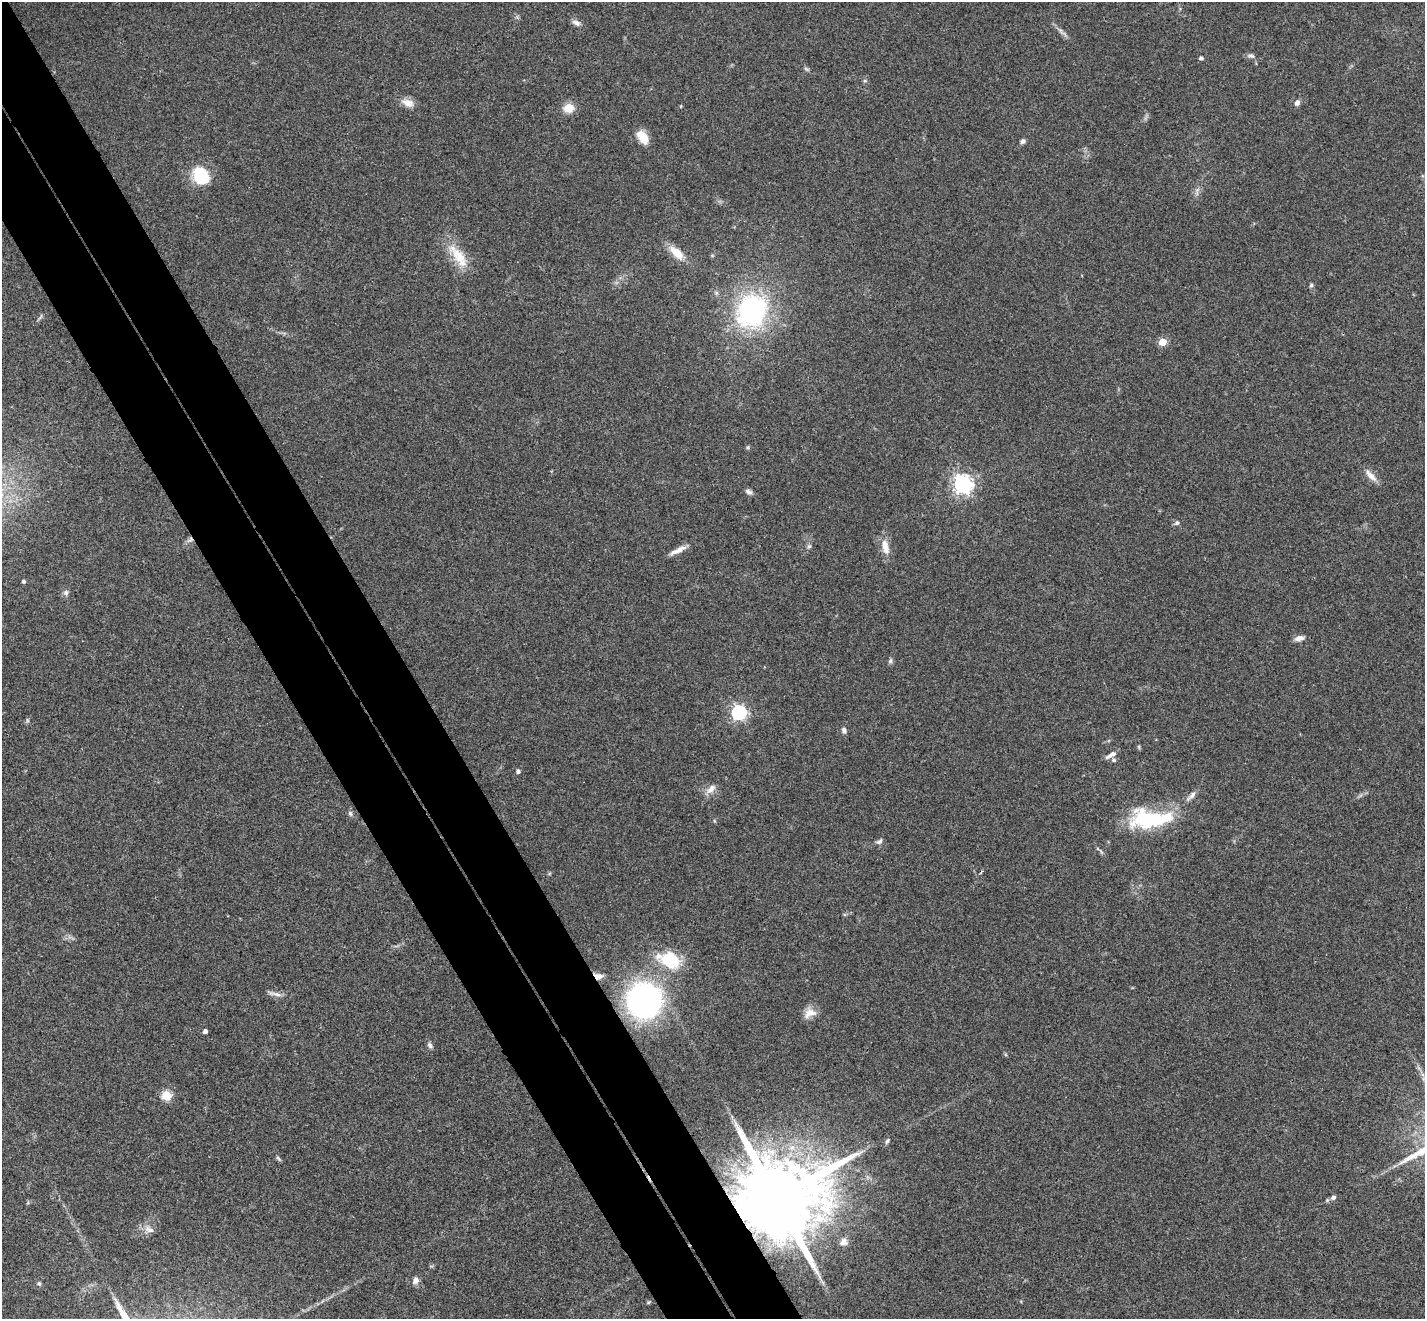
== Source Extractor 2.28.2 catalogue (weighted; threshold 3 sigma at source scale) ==
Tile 11 of 4 x 4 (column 3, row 3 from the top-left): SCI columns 2904-4326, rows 1636-2952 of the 5803 x 5771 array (HDU 1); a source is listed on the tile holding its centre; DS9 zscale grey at full resolution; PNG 1427 x 1321 px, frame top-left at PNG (2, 2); no overlay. Shown black and unused: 9% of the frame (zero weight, under 3 of 4 exposures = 6% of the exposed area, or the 3 px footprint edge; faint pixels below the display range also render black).
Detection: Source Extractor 2.28.2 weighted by HDU 2 'WHT'; one run over the whole footprint, this tile lists its part. Background 0.0573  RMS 0.0052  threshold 0.0232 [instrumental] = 3 sigma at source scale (4.5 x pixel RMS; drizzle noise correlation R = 1.50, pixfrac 1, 0.05/0.05 arcsec/px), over >= 5 px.
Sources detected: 62; all 62 listed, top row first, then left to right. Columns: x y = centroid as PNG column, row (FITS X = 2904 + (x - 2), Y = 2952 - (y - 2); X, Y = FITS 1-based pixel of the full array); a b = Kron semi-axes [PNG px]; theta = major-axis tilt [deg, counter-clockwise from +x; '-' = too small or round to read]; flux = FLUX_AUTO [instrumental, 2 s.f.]
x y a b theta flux
517 17 6 5 - 0.93
576 23 12 7 -27 2.3
1062 32 21 4 -40 2.4
1251 56 11 6 -12 1.6
1201 58 4 4 - 1.4
806 69 9 4 -27 0.96
865 81 6 5 - 0.86
408 103 18 10 -22 4.8
1297 103 7 6 - 2
681 106 5 3 - 0.4
568 108 13 10 15 6.7
643 137 16 9 -59 8.2
1023 141 6 5 - 1.6
201 176 16 13 -63 30
1197 192 13 5 77 2.2
677 253 21 9 -42 8.6
458 256 40 14 -54 15
1311 285 6 5 - 0.95
752 311 36 30 63 87
40 317 10 3 58 1
1162 342 5 5 - 16
748 447 5 5 - 0.91
1371 475 20 7 -46 4.4
962 484 7 7 - 260
748 492 10 6 -26 1.7
1177 523 7 6 - 1.4
190 540 10 6 36 2.1
809 546 6 6 - 1.1
885 547 23 9 -76 6.2
678 550 23 6 26 4.1
24 581 4 4 - 1
66 593 8 7 - 1.6
1299 638 12 6 12 2.9
890 661 8 5 72 1.1
739 713 6 6 - 130
844 730 7 5 -69 1.6
1139 747 6 4 -72 0.67
1111 755 15 5 29 2.9
1113 760 7 5 -16 1
518 771 5 5 - 1.4
711 789 17 8 41 3.9
1191 796 19 5 47 2.8
350 813 8 6 -73 1.3
1151 819 44 18 1 50
879 841 10 6 28 1.5
670 960 29 21 -21 23
598 976 12 7 -5 3.4
275 994 20 4 -10 2.6
644 1000 25 24 - 170
810 1013 16 12 27 5.4
205 1031 4 4 - 1.8
430 1045 9 6 -56 1.5
166 1095 5 5 - 31
887 1141 8 5 65 1.1
278 1158 9 4 -45 0.9
1333 1197 7 6 - 1.7
777 1198 24 19 21 11000
149 1229 17 8 -27 3.4
844 1242 10 9 - 2.6
416 1280 10 8 62 2.6
39 1283 5 5 - 1.1
649 1302 7 4 28 0.7
Overlapping masked pixels (flux is a lower limit): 3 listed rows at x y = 190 540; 598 976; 777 1198